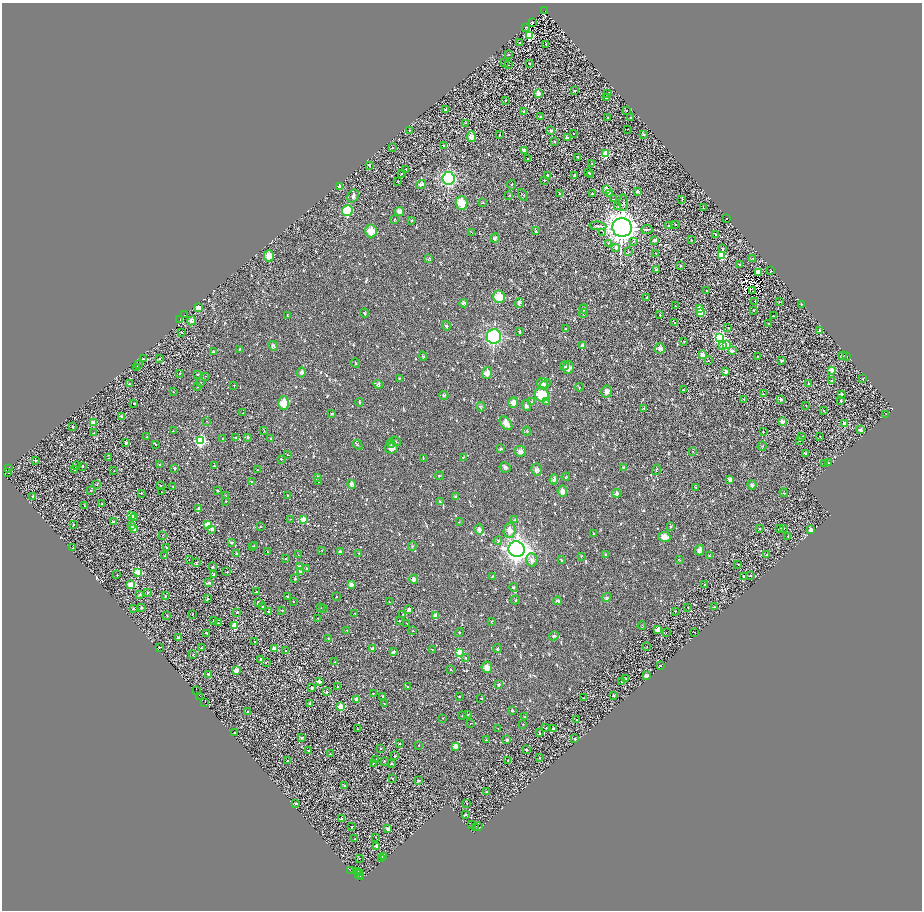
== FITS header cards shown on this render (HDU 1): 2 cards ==
NAXIS1  =                 1840
NAXIS2  =                 1816

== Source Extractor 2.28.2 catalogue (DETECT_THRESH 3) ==
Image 1840 x 1816 px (HDU 1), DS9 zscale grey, zoomed out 1/2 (1 PNG px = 2 x 2 image px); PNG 924 x 912 px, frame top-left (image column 1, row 1815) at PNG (2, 3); each listed source drawn as its Kron ellipse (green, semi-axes under 4 px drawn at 4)
Background 1.74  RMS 3.4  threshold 10.3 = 3 sigma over >= 5 px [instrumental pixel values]
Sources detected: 1231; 248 cannot appear on this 1/2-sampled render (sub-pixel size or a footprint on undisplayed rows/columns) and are neither listed nor drawn; of the other 983, the 500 brightest by FLUX_AUTO listed and drawn (483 fainter detections omitted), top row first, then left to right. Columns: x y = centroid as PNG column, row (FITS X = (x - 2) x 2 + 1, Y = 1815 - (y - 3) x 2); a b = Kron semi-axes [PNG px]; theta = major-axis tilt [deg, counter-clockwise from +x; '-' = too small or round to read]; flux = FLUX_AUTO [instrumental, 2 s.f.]
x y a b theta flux
545 11 2 1 - 8700
533 22 2 2 - 2400
526 27 2 2 - 710
530 36 3 3 - 52000
519 43 2 2 - 590
546 44 2 2 - 1200
508 55 2 2 - 910
505 63 2 2 - 500
529 64 2 2 - 1600
508 65 2 1 - 490
574 91 2 2 - 1700
538 93 2 2 - 15000
608 93 2 2 - 790
606 97 2 2 - 3300
506 100 2 2 - 510
445 110 2 2 - 760
523 111 2 2 - 3500
626 111 2 2 - 560
541 117 2 2 - 1300
608 117 2 2 - 830
630 117 2 2 - 1000
465 123 3 2 - 610
628 129 2 1 - 490
409 130 2 2 - 1000
551 130 2 2 - 3200
574 134 2 2 - 510
643 134 2 2 - 2800
499 135 2 2 - 1300
471 137 5 4 - 4700
567 137 2 2 - 6500
554 142 2 2 - 1500
443 145 2 2 - 690
392 148 2 2 - 1000
524 150 2 2 - 9500
606 154 3 3 - 41000
578 157 2 2 - 1400
528 159 2 2 - 890
592 164 2 2 - 490
369 165 2 2 - 1200
406 169 2 2 - 650
589 172 2 2 - 1500
402 173 2 2 - 760
590 174 2 2 - 470
548 175 2 2 - 2500
575 175 2 2 - 5500
449 178 6 6 - 82000
544 180 2 2 - 880
398 181 2 2 - 630
421 184 5 4 - 2500
511 185 5 3 - 580
340 186 2 2 - 13000
606 190 2 2 - 8600
637 191 2 2 - 2300
560 193 2 2 - 3900
610 193 2 2 - 8000
592 194 2 2 - 870
509 195 3 2 - 600
523 195 6 2 -56 580
353 196 7 5 60 1600
613 199 2 2 - 690
682 199 3 2 - 500
462 203 7 6 - 11000
482 203 4 2 - 490
624 203 8 2 -89 940
618 207 3 2 - 610
703 208 2 2 - 1200
347 211 5 5 - 22000
399 211 4 4 - 2200
727 218 2 2 - 780
395 220 3 2 - 480
412 220 3 2 - 480
676 224 2 2 - 490
598 226 8 3 -5 1300
669 226 2 2 - 3000
622 227 10 9 - 710000
647 230 5 3 - 890
371 231 6 6 - 8900
536 231 3 3 - 740
472 232 4 2 - 520
603 232 2 2 - 460
715 234 2 1 - 570
495 238 5 4 - 1500
654 240 3 2 - 4200
691 240 2 2 - 1300
633 241 2 2 - 480
608 243 2 2 - 490
616 247 2 2 - 4300
723 248 2 2 - 2400
628 252 3 3 - 550
656 253 2 2 - 640
722 255 3 3 - 34000
269 256 6 5 - 7000
753 258 2 2 - 1800
428 259 4 3 - 890
740 264 2 2 - 1300
681 266 2 2 - 1500
656 270 2 2 - 2900
771 271 2 2 - 710
758 272 2 2 - 11000
706 290 2 2 - 1800
753 291 3 1 - 460
499 297 6 6 - 13000
647 297 2 2 - 1400
755 301 2 2 - 790
779 302 2 2 - 1200
464 303 4 4 - 1600
519 303 5 4 - 1400
802 304 2 2 - 680
675 306 2 2 - 510
198 308 4 3 - 8200
584 309 4 4 - 950
699 309 3 2 - 17000
754 310 2 2 - 1500
700 312 3 2 - 33000
364 313 4 2 - 610
584 313 4 3 - 670
184 315 2 1 - 460
660 315 2 2 - 680
288 316 3 3 - 500
773 316 2 2 - 1300
180 320 2 1 - 820
192 321 4 4 - 2400
675 322 2 2 - 550
768 324 2 2 - 870
446 326 5 3 - 1000
728 328 2 2 - 510
565 329 3 2 - 510
519 331 4 3 - 580
820 331 2 2 - 2500
182 332 2 2 - 740
494 336 7 7 - 98000
719 337 3 3 - 140000
684 341 2 2 - 800
727 344 2 2 - 14000
582 345 4 3 - 1300
722 345 2 2 - 5300
273 346 5 4 - 1300
660 348 5 5 - 1900
239 350 3 3 - 560
732 351 3 2 - 4700
213 352 4 3 - 860
702 355 2 2 - 15000
842 355 2 2 - 1900
423 356 4 4 - 960
757 356 2 2 - 810
847 357 2 2 - 770
143 359 2 2 - 1100
159 359 2 2 - 1100
782 360 2 2 - 3300
708 361 2 2 - 710
356 363 5 3 - 560
138 365 2 2 - 510
564 366 4 3 - 710
137 367 2 2 - 800
568 368 6 5 - 3600
832 370 2 2 - 12000
301 372 5 4 - 1700
725 372 2 2 - 5100
180 373 2 2 - 660
487 373 6 5 - 4900
198 374 2 2 - 930
205 376 2 1 - 550
399 378 3 3 - 670
863 378 2 2 - 540
832 380 2 2 - 880
201 382 2 2 - 700
129 384 2 2 - 830
378 384 5 4 - 1500
542 384 6 5 - 2000
545 384 6 4 39 1500
809 384 2 2 - 4100
234 385 2 2 - 870
197 387 2 2 - 610
579 387 4 2 - 460
683 390 2 2 - 510
173 392 2 2 - 470
606 392 6 5 - 3000
763 394 2 2 - 1000
842 394 2 2 - 2300
444 395 4 4 - 1000
542 395 7 7 - 19000
744 399 2 2 - 1200
780 399 2 2 - 5000
841 401 2 2 - 1300
359 402 4 3 - 480
513 402 5 5 - 4400
532 402 4 3 - 590
546 402 4 3 - 770
284 403 6 5 - 9100
134 404 2 2 - 890
526 405 6 3 -69 1500
806 405 2 2 - 570
481 407 5 4 - 1100
643 409 3 2 - 640
824 410 2 2 - 680
243 413 2 2 - 850
332 413 3 3 - 580
886 414 2 2 - 730
122 416 3 2 - 4700
207 421 2 2 - 540
782 421 2 2 - 6000
94 422 2 2 - 7200
506 423 8 5 -51 4500
845 424 2 2 - 8500
73 426 2 2 - 1200
860 430 2 2 - 7900
173 431 2 2 - 650
264 431 2 2 - 510
527 431 4 3 - 500
763 432 2 2 - 610
94 433 2 2 - 600
802 436 2 2 - 1400
820 436 3 2 - 710
147 437 2 2 - 750
236 437 2 2 - 1500
247 437 2 2 - 3000
222 439 2 2 - 540
271 439 2 2 - 1400
800 440 3 3 - 530
201 441 4 4 - 77000
396 441 5 2 - 490
126 443 2 2 - 4900
391 443 4 3 - 550
156 444 2 2 - 580
358 445 5 2 - 540
762 446 5 3 - 600
391 448 6 5 - 3600
501 449 3 3 - 980
520 451 6 5 - 2900
693 452 4 3 - 490
805 453 2 2 - 1900
287 455 2 2 - 520
109 458 2 2 - 990
423 458 4 2 - 540
464 458 4 4 - 660
281 459 2 2 - 1100
35 460 2 2 - 1000
824 463 2 2 - 710
828 463 2 2 - 1300
160 464 2 2 - 1600
76 466 2 2 - 610
82 466 2 2 - 2500
214 466 2 2 - 1100
505 467 5 5 - 1400
623 467 4 3 - 930
8 468 2 1 - 640
175 468 2 2 - 2000
75 470 2 2 - 3300
257 470 2 2 - 550
537 470 6 5 - 2600
656 470 5 2 - 530
114 471 2 1 - 500
8 473 2 1 - 5100
439 476 4 3 - 950
318 477 3 2 - 1800
566 477 4 3 - 650
554 479 5 4 - 2000
730 479 4 4 - 2000
252 481 2 2 - 500
318 482 2 2 - 1000
352 484 4 4 - 1900
97 485 2 2 - 740
160 485 2 2 - 520
752 485 4 4 - 1700
173 486 2 2 - 990
695 487 4 3 - 480
91 490 2 2 - 770
217 490 2 2 - 2000
562 491 5 5 - 3900
161 492 2 1 - 520
141 493 2 2 - 1500
617 493 4 4 - 1500
784 493 4 3 - 500
32 496 2 2 - 1300
225 496 2 2 - 840
288 496 2 2 - 1400
455 496 4 2 - 480
225 501 2 2 - 490
440 502 3 3 - 480
102 504 3 2 - 1000
84 505 2 2 - 660
199 509 2 2 - 3000
132 516 2 2 - 5000
134 518 2 2 - 1500
290 519 2 2 - 500
303 519 3 2 - 15000
515 520 4 3 - 1000
113 522 2 2 - 5300
459 522 3 3 - 520
73 524 2 2 - 1100
208 524 3 2 - 20000
131 526 2 2 - 4700
671 526 4 3 - 540
260 527 2 2 - 550
134 528 2 2 - 5600
760 528 3 2 - 750
784 528 2 2 - 740
212 529 2 2 - 5500
479 529 5 4 - 2400
779 529 2 1 - 520
509 530 7 6 - 4100
810 530 2 2 - 5500
593 534 3 3 - 750
162 535 2 2 - 650
788 536 2 2 - 1200
664 537 6 5 - 4100
498 541 4 3 - 640
231 542 2 2 - 2200
255 545 2 2 - 1100
252 546 2 2 - 530
412 546 4 3 - 770
167 547 2 2 - 560
73 548 2 2 - 850
517 549 8 7 - 420000
321 550 2 2 - 500
700 550 5 4 - 2900
267 552 2 2 - 690
340 552 2 2 - 5000
237 553 2 2 - 1600
359 553 2 2 - 940
606 554 4 3 - 820
299 555 2 2 - 570
709 555 4 2 - 470
767 555 2 2 - 1900
165 556 2 2 - 490
581 556 3 3 - 470
285 559 2 2 - 520
679 559 4 3 - 470
189 560 2 1 - 1200
532 560 7 6 - 2900
561 560 4 2 - 640
196 563 2 2 - 980
738 564 2 2 - 550
213 567 3 2 - 700
300 567 2 2 - 6500
306 568 2 2 - 660
300 571 2 2 - 2200
138 572 3 3 - 38000
227 572 2 2 - 550
214 574 2 2 - 1300
117 575 2 1 - 460
751 575 2 2 - 840
492 576 3 3 - 520
744 577 2 2 - 1800
295 579 2 2 - 2000
414 579 5 4 - 1700
209 583 2 2 - 3000
131 584 3 3 - 36000
351 585 2 2 - 14000
704 585 2 2 - 850
513 587 4 3 - 840
148 592 2 2 - 2800
256 592 2 2 - 2800
140 595 2 2 - 1600
165 596 2 2 - 1200
287 596 2 2 - 1900
337 597 2 2 - 570
606 598 5 3 - 1100
207 599 2 2 - 1500
515 600 4 3 - 530
557 601 4 3 - 1400
258 602 2 2 - 4800
294 602 2 1 - 540
389 602 2 2 - 660
262 606 2 2 - 1200
320 607 2 2 - 470
688 607 2 2 - 650
714 607 2 2 - 2300
133 608 2 2 - 1300
141 608 2 2 - 1600
324 609 2 2 - 770
409 609 2 2 - 6200
282 610 2 2 - 1700
268 611 2 2 - 1000
675 611 2 2 - 860
237 612 2 2 - 2400
355 613 2 2 - 570
192 614 2 2 - 560
403 614 2 2 - 1300
167 615 2 2 - 620
436 616 2 2 - 12000
318 618 2 2 - 630
214 621 2 2 - 1400
399 621 2 2 - 680
492 622 4 2 - 490
218 623 2 2 - 500
407 623 3 2 - 580
235 626 3 2 - 23000
642 626 4 3 - 490
658 629 2 2 - 15000
347 630 2 2 - 500
413 631 2 2 - 460
666 632 2 1 - 480
694 632 2 1 - 480
207 633 3 2 - 1600
459 633 5 2 - 520
554 636 5 4 - 1300
179 638 2 2 - 4100
328 638 2 2 - 660
254 642 2 2 - 1700
159 647 2 2 - 650
647 647 2 2 - 480
201 648 2 2 - 1800
274 649 3 2 - 7300
372 649 2 2 - 4800
432 649 2 2 - 860
498 649 4 3 - 770
286 650 2 2 - 800
393 652 2 2 - 4200
460 652 3 3 - 32000
193 655 2 2 - 700
465 657 2 2 - 870
261 659 2 2 - 4700
266 662 2 2 - 750
335 662 2 2 - 540
661 666 2 2 - 1500
487 667 5 5 - 4200
236 670 2 2 - 16000
451 670 2 2 - 710
209 675 2 2 - 5400
646 676 2 2 - 5600
625 678 2 2 - 480
622 681 2 2 - 1500
319 682 3 2 - 3300
498 685 2 2 - 3400
337 686 2 2 - 580
407 686 2 2 - 710
312 688 2 2 - 4000
197 691 3 1 - 1000
326 692 2 2 - 1900
373 693 2 2 - 460
613 695 2 2 - 1300
383 696 2 2 - 850
200 697 3 2 - 1500
460 697 2 2 - 570
481 698 2 2 - 850
583 698 2 1 - 460
356 699 2 2 - 7400
205 702 2 1 - 1000
310 703 2 2 - 1100
384 704 2 2 - 620
341 707 3 3 - 29000
512 710 2 2 - 2200
248 712 2 2 - 1200
467 714 2 2 - 1400
463 716 2 2 - 2000
525 716 3 2 - 520
443 718 2 2 - 490
576 720 2 2 - 1400
470 723 2 2 - 590
523 724 2 2 - 550
498 728 2 1 - 560
546 728 2 2 - 980
553 728 2 2 - 2200
358 729 2 2 - 460
234 733 2 2 - 790
539 733 2 2 - 1200
301 738 2 2 - 590
575 739 2 2 - 2800
486 740 2 2 - 1600
507 740 2 2 - 3900
399 743 2 2 - 700
419 745 2 2 - 1200
456 746 2 2 - 13000
380 748 2 2 - 960
308 750 2 2 - 880
526 750 2 2 - 1700
330 754 2 2 - 1000
395 756 2 2 - 780
540 758 2 2 - 600
287 760 2 2 - 490
376 760 2 2 - 2700
508 760 2 2 - 930
385 761 2 2 - 1600
373 763 2 2 - 880
391 763 2 2 - 1100
392 778 2 2 - 820
418 780 2 2 - 2500
344 786 3 2 - 820
486 792 2 2 - 720
467 803 2 2 - 910
296 804 2 2 - 3100
465 815 2 2 - 1900
342 819 2 2 - 6700
471 825 4 2 - 590
479 826 4 2 - 1400
352 827 4 2 - 560
475 828 2 2 - 8900
388 829 2 2 - 5100
376 837 2 2 - 580
355 839 2 2 - 500
376 846 2 2 - 4200
383 856 2 2 - 2000
359 858 2 2 - 850
381 859 2 2 - 490
350 870 2 1 - 1600
358 872 2 1 - 750
359 873 2 1 - 1200
359 875 2 1 - 490
360 877 2 1 - 2000
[483 fainter detections neither listed nor drawn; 248 sub-pixel or undisplayed-footprint detections neither listed nor drawn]